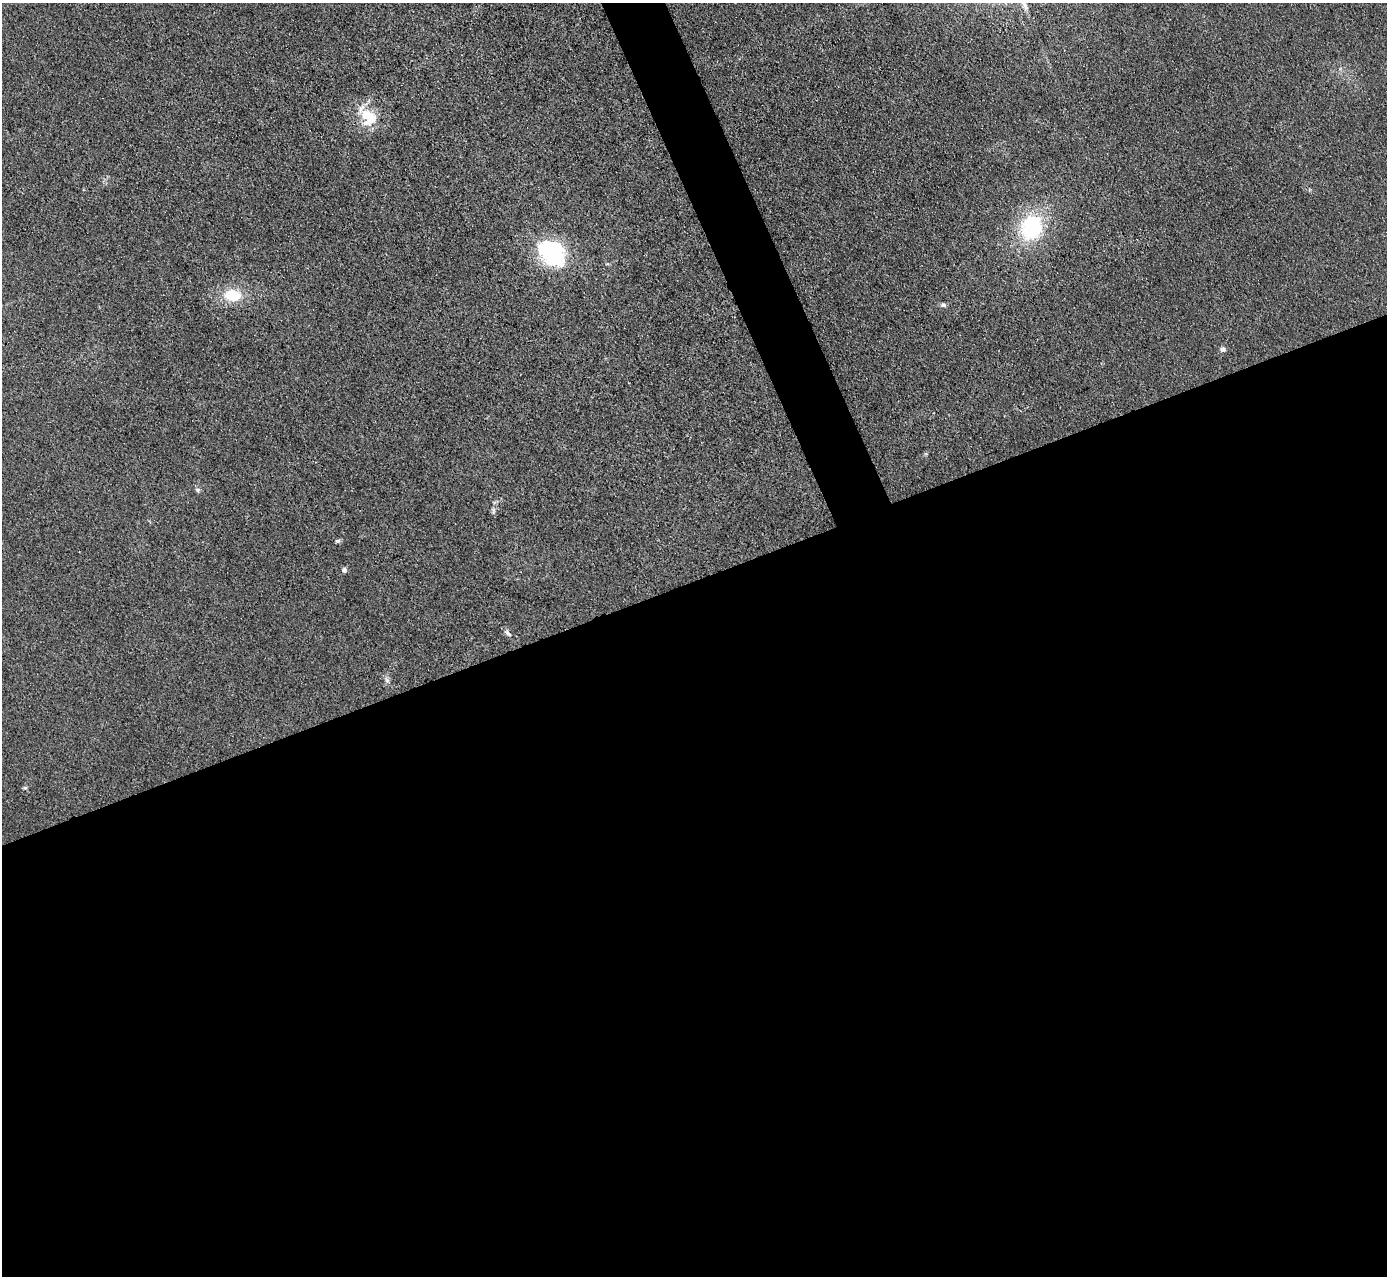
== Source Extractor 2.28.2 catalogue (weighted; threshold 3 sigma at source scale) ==
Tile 15 of 4 x 4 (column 3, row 4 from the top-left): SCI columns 2771-4155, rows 151-1424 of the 5540 x 5526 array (HDU 1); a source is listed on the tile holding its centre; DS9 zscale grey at full resolution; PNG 1389 x 1278 px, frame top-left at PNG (2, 3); no overlay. Shown black and unused: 57% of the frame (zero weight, under 3 of 4 exposures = <1% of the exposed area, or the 3 px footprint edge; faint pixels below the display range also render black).
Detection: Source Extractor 2.28.2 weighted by HDU 2 'WHT'; one run over the whole footprint, this tile lists its part. Background 0.0438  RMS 0.0059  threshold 0.0267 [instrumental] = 3 sigma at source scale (4.5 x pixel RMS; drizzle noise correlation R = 1.50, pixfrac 1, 0.05/0.05 arcsec/px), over >= 5 px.
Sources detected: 13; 1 inside a brighter object's white glare — not listed; the other 12 listed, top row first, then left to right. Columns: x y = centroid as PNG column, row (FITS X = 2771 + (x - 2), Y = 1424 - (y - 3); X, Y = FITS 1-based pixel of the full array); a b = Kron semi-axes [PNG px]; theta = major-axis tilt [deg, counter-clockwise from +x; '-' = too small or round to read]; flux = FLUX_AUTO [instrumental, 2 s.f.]
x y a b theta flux
369 117 24 20 -49 21
1031 227 30 25 64 51
553 255 34 26 -43 55
232 295 18 13 -8 19
944 305 7 6 - 1.6
1223 349 8 6 -13 1.7
197 490 7 6 - 1.3
337 541 7 5 15 1.1
344 570 6 5 - 2.1
507 633 12 5 -40 2
387 680 10 6 -69 2
25 788 6 4 18 0.9